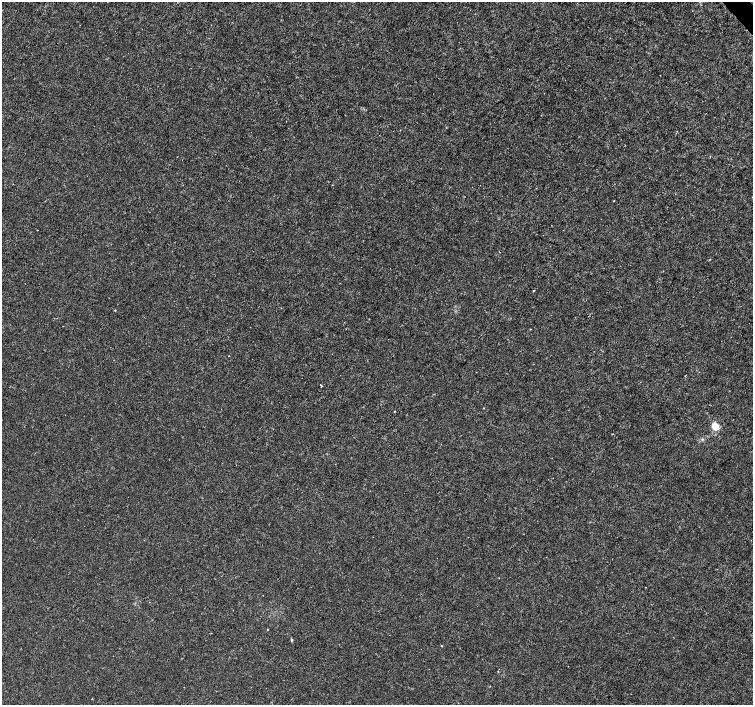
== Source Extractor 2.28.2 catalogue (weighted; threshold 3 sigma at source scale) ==
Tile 10 of 4 x 4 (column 2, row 3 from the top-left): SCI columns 1507-3007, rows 1615-3019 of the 6011 x 5972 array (HDU 1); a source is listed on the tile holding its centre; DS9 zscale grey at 2 x 2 block average (1 PNG px = mean of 2 x 2 image px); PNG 755 x 707 px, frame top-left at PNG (2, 2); no overlay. Shown black and unused: <1% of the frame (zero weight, under 3 of 4 exposures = <1% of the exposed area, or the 3 px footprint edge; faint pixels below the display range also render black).
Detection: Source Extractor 2.28.2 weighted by HDU 2 'WHT'; one run over the whole footprint, this tile lists its part. Background -3.32e-04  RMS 0.0012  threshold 0.00538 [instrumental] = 3 sigma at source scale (4.5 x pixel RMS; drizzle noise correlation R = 1.50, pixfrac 1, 0.0396/0.0396 arcsec/px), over >= 5 px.
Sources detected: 8; all 8 listed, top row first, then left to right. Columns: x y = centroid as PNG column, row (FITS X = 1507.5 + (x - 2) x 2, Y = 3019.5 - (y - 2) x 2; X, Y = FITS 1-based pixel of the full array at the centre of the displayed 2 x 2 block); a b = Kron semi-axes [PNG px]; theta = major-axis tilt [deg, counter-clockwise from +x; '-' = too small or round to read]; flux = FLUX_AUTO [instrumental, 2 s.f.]
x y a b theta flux
533 291 2 2 - 0.29
321 386 3 2 - 0.22
394 411 2 2 - 0.15
715 426 7 5 -46 4.5
702 439 4 3 - 0.35
267 629 3 2 - 0.15
291 639 3 3 - 0.26
441 646 2 2 - 0.17